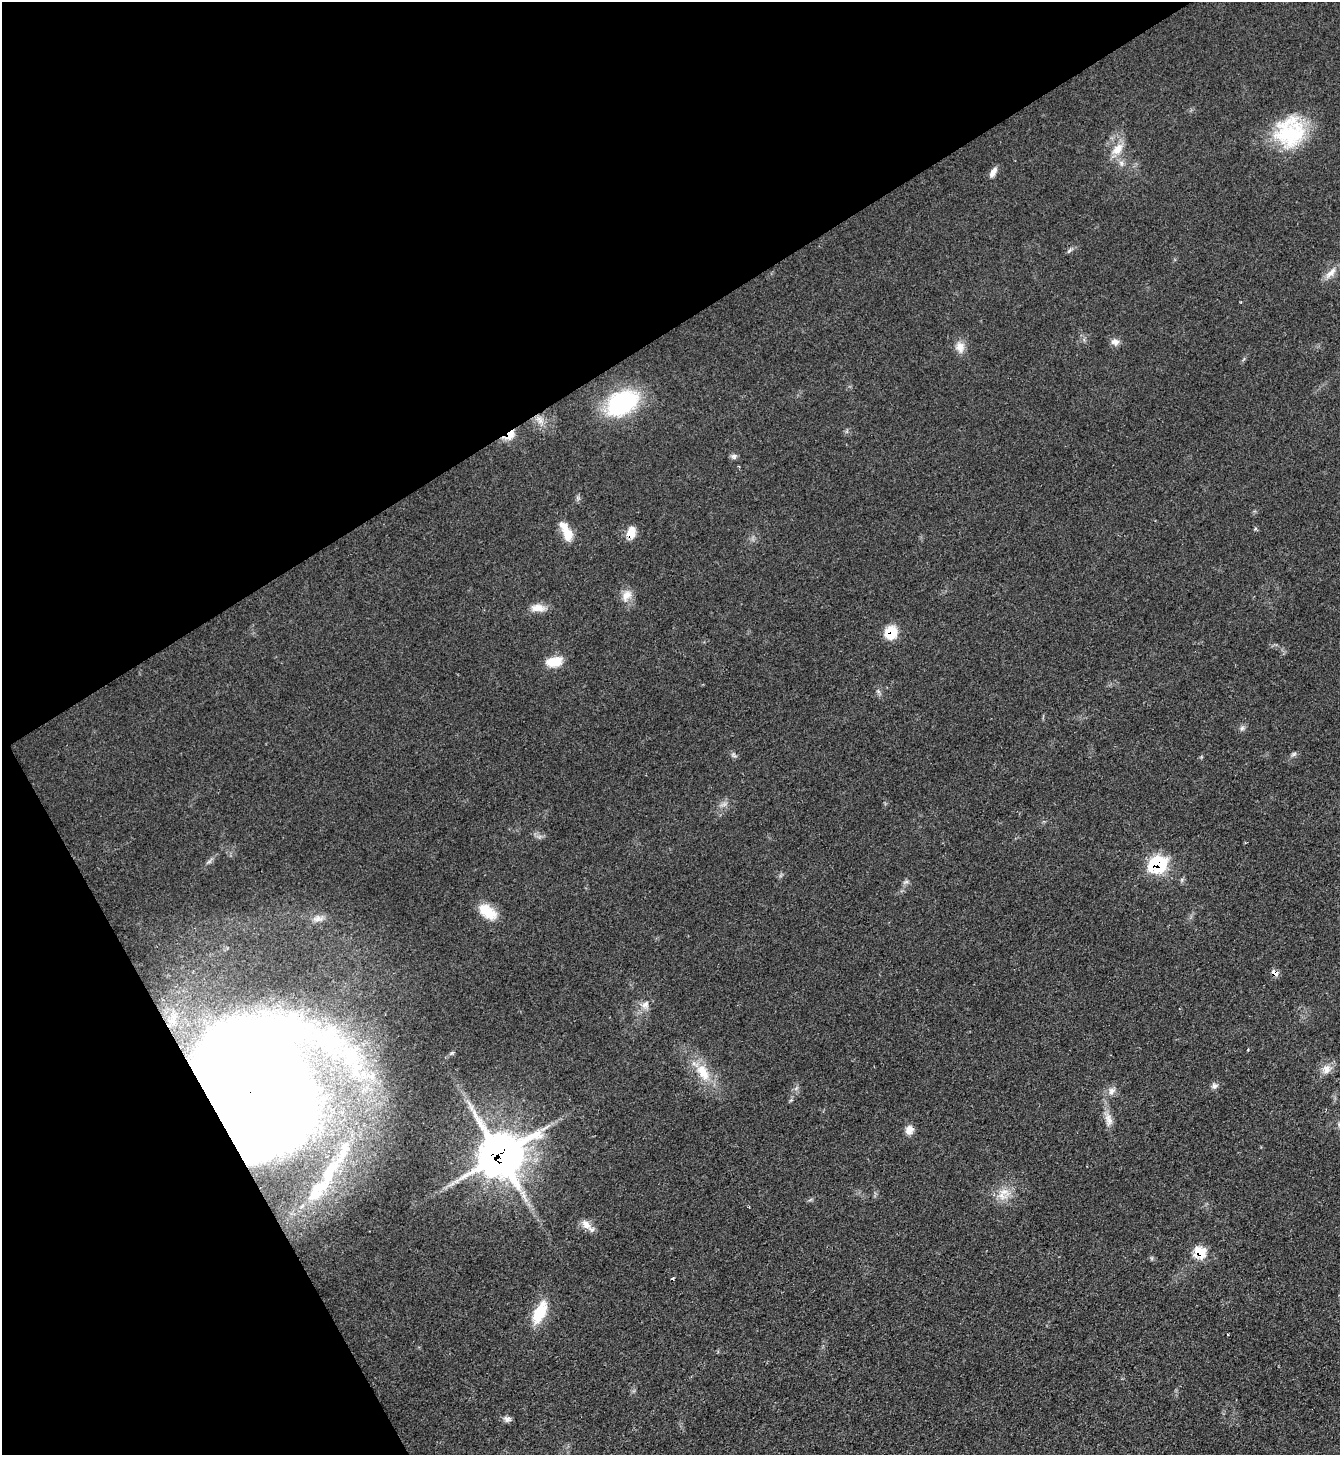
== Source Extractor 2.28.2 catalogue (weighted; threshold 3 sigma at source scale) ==
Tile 5 of 4 x 4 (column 1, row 2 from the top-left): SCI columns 155-1492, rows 2905-4357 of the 5801 x 5809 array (HDU 1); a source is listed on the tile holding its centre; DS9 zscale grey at full resolution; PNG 1342 x 1457 px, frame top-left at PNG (2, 2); no overlay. Shown black and unused: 30% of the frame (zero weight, under 2 of 3 exposures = <1% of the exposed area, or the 3 px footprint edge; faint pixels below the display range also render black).
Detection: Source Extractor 2.28.2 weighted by HDU 2 'WHT'; one run over the whole footprint, this tile lists its part. Background 0.0505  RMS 0.0069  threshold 0.0312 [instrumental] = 3 sigma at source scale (4.5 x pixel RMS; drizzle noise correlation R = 1.50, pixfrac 1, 0.05/0.05 arcsec/px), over >= 5 px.
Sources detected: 52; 1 too faint to see at this stretch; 1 inside a brighter object's white glare — not listed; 1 inside a brighter listed object's ellipse — not listed separately; the other 49 listed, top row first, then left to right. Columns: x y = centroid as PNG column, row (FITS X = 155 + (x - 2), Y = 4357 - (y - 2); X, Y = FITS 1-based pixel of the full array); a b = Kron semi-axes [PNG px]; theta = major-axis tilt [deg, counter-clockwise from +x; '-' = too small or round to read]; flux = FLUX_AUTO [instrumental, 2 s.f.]
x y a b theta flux
1290 132 37 34 61 54
1117 149 20 11 49 10
1121 163 9 6 -75 2.9
993 172 14 6 61 4.2
1069 251 9 4 54 1.4
1331 273 20 8 46 6.2
1115 342 11 9 -20 4.1
960 347 16 12 -81 6.9
621 403 33 22 28 84
539 420 13 8 -56 5.7
510 435 11 7 44 13
734 456 7 7 - 2.1
566 532 25 10 -65 13
631 533 14 9 79 9.8
626 595 17 12 56 7.2
538 608 20 10 -1 7.3
891 632 14 13 - 16
554 662 20 11 12 13
878 691 7 4 -19 1.2
1242 728 8 6 62 2
1294 754 8 5 27 1.7
733 755 9 4 -35 1.7
209 862 7 4 19 1.5
1158 864 11 10 - 79
1182 880 7 4 -73 1.2
906 882 9 3 13 1.3
488 912 23 13 -37 17
318 918 17 9 0 5.4
1274 973 8 6 -36 4.3
645 1005 12 10 50 5.6
351 1056 43 25 -69 61
1326 1069 14 12 55 6.5
703 1072 27 15 -63 19
1214 1086 9 8 - 2.6
259 1089 95 89 21 1100
1112 1091 12 9 56 4.5
1109 1119 21 9 -74 7
909 1130 12 10 78 5.2
343 1154 23 12 62 15
500 1155 20 20 - 1300
317 1191 42 17 49 41
1004 1192 21 11 -24 10
586 1224 17 10 -47 6.8
1200 1252 9 9 - 22
1152 1258 6 4 -90 1
672 1278 3 3 - 1.4
539 1313 27 13 65 24
1228 1334 3 2 - 0.75
507 1419 10 7 -9 2.8
Overlapping masked pixels (flux is a lower limit): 8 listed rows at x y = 510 435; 631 533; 891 632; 1158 864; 1274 973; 259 1089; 500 1155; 1200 1252
Unlisted compact peaks at least as high as the median listed source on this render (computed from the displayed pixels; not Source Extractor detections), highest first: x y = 452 1053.